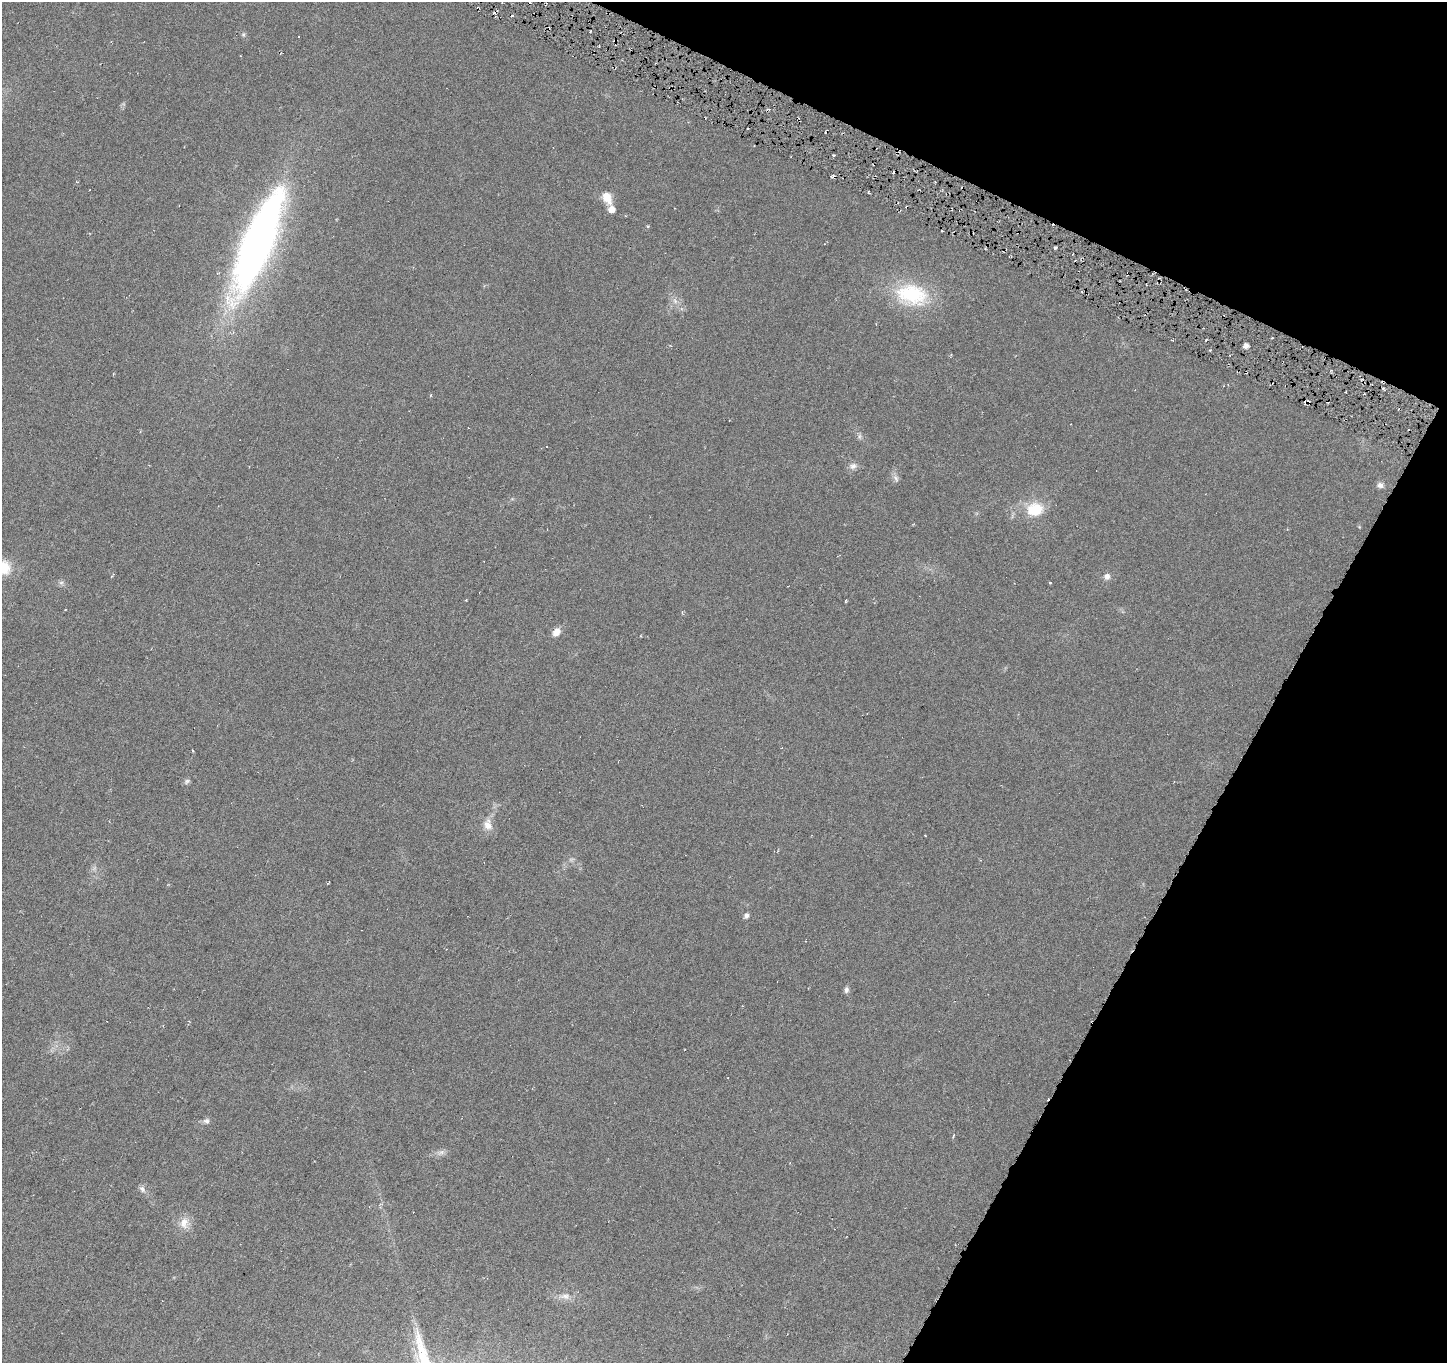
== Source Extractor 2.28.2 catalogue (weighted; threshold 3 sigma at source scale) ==
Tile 8 of 4 x 4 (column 4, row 2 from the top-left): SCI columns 4336-5780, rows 2920-4280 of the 5784 x 5904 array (HDU 1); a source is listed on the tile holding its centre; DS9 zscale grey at full resolution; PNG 1449 x 1365 px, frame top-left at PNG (2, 2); no overlay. Shown black and unused: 22% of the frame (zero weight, under 3 of 6 exposures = <1% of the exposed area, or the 3 px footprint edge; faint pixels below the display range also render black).
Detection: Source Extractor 2.28.2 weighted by HDU 2 'WHT'; one run over the whole footprint, this tile lists its part. Background 0.0253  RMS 0.0052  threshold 0.0211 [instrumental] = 3 sigma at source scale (4.09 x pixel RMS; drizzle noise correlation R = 1.36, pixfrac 0.8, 0.0396/0.0396 arcsec/px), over >= 5 px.
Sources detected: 51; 7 cosmic-ray / hot-pixel residue — not listed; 1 inside a brighter listed object's ellipse — not listed separately; the other 43 listed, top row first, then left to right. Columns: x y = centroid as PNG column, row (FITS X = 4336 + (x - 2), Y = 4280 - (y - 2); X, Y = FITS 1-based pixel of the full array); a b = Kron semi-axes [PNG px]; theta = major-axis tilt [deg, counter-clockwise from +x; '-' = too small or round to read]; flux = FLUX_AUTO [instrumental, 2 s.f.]
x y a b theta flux
243 34 6 5 - 0.75
298 36 3 2 - 0.5
615 40 4 3 - 0.48
833 155 3 2 - 0.78
893 172 3 2 - 0.56
869 193 4 2 - 0.57
607 198 14 9 -59 6.3
648 226 5 3 - 0.5
257 243 90 23 67 300
1055 247 3 3 - 6.9
911 294 37 24 -13 36
675 301 8 5 -46 1.5
1172 340 3 2 - 0.43
1206 340 4 2 - 0.6
1246 346 4 4 - 2.8
1246 372 2 2 - 0.63
1384 389 5 3 - 0.6
431 395 3 3 - 0.58
1306 402 5 3 - 1
859 436 7 4 89 0.98
853 466 10 9 - 2.2
896 478 11 6 -58 1.6
1380 485 8 7 - 1.9
1035 509 24 18 12 14
2 568 16 14 0 15
1107 576 9 8 - 2
61 583 7 4 1 1
1050 583 3 3 - 0.48
846 600 4 3 - 0.62
556 632 9 7 53 4.1
193 751 4 3 - 0.42
187 781 9 6 22 1.1
488 825 17 11 -83 4.7
925 835 3 2 - 0.32
328 883 4 2 - 0.38
746 915 5 5 - 1.8
846 990 8 6 88 1.3
206 1121 8 7 - 1.5
953 1136 4 2 - 0.43
441 1152 9 6 29 1.8
142 1189 10 7 -60 1.8
184 1223 16 12 87 5.1
565 1296 14 8 -4 3.2
Overlapping masked pixels (flux is a lower limit): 3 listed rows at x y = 615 40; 1246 372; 1306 402
Isophote crosses this tile's border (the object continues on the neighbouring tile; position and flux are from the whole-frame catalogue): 1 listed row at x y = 2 568